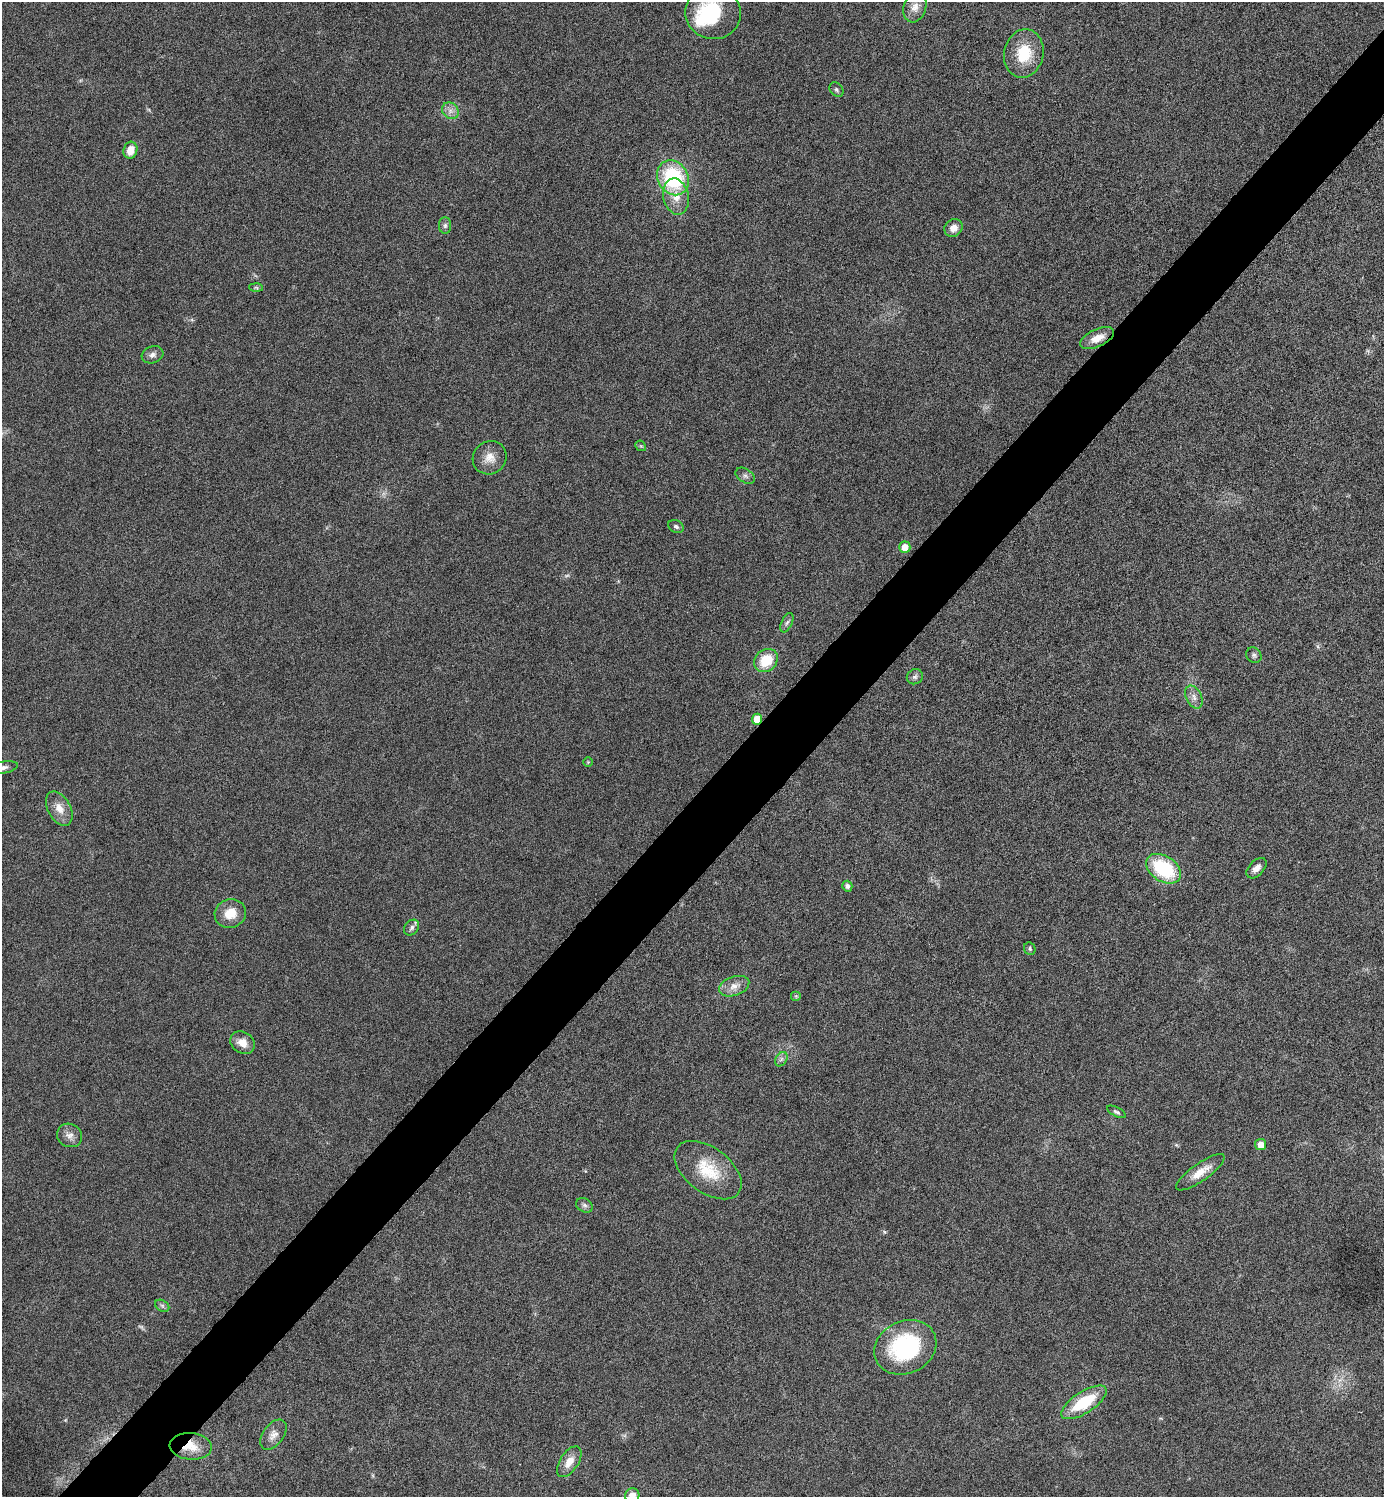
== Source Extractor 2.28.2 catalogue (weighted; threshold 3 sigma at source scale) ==
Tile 7 of 4 x 4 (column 3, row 2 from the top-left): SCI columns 2924-4305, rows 2996-4490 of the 5987 x 5987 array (HDU 1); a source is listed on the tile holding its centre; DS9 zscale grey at full resolution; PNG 1386 x 1499 px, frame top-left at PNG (2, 2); each listed source drawn as its Kron ellipse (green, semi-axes under 4 px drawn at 4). Shown black and unused: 5% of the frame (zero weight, under 4 of 8 exposures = <1% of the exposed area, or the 3 px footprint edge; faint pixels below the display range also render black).
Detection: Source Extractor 2.28.2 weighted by HDU 2 'WHT'; one run over the whole footprint, this tile lists its part. Background 0.0326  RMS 0.0037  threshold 0.0151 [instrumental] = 3 sigma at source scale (4.09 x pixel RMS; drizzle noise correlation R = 1.36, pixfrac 0.8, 0.05/0.05 arcsec/px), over >= 5 px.
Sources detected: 54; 2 too faint to see at this stretch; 1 inside a brighter object's white glare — neither listed nor drawn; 1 inside a brighter listed object's ellipse — not listed separately; the other 50 listed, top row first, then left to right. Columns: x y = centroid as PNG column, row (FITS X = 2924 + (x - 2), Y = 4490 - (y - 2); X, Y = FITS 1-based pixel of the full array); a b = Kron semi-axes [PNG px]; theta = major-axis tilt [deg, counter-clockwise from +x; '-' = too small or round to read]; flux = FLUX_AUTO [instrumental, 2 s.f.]
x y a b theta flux
915 7 15 11 72 3.1
713 13 28 26 -9 22
1024 53 24 19 78 12
836 89 8 6 -46 0.83
450 111 9 7 -46 1.8
130 150 8 7 - 4.2
673 178 18 15 -61 30
676 197 18 12 -78 5.1
445 225 8 6 89 0.95
953 228 9 8 - 2.8
256 288 7 4 -2 0.53
1097 338 18 8 25 4.5
152 355 11 8 18 1.5
641 446 6 4 -42 0.48
490 458 17 16 - 4.2
745 476 10 6 -32 1.1
676 526 8 6 -26 0.92
905 547 5 5 - 3.6
787 623 10 5 65 0.94
1254 655 8 7 - 0.89
766 660 13 10 41 9.3
915 677 8 7 - 1
1194 697 12 7 -61 1.9
757 719 5 5 - 4.8
588 762 5 4 - 0.36
2 768 16 6 11 1.7
59 808 18 11 -61 4.1
1256 868 12 7 46 2.4
1164 869 19 12 -34 23
847 886 5 5 - 1.1
230 913 16 14 22 6
412 927 8 6 49 1.1
1030 949 6 5 - 0.64
734 986 16 9 19 3.1
796 996 5 5 - 0.5
242 1043 13 10 -36 3.7
781 1059 8 5 59 0.99
1117 1112 10 4 -27 0.78
69 1135 13 11 -28 2.3
1261 1144 5 5 - 3.2
708 1170 38 22 -37 14
1200 1172 29 8 35 5
584 1205 8 6 -31 1
162 1306 7 5 -31 0.82
905 1347 32 26 25 37
1084 1402 26 10 33 16
273 1435 17 10 54 2.8
191 1446 21 13 -5 6.6
569 1462 17 9 57 4.1
632 1495 7 7 - 2.7
Overlapping masked pixels (flux is a lower limit): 3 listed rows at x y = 1097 338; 757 719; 191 1446
Isophote crosses this tile's border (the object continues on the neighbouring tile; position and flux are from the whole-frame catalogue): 3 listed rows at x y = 713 13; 2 768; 632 1495